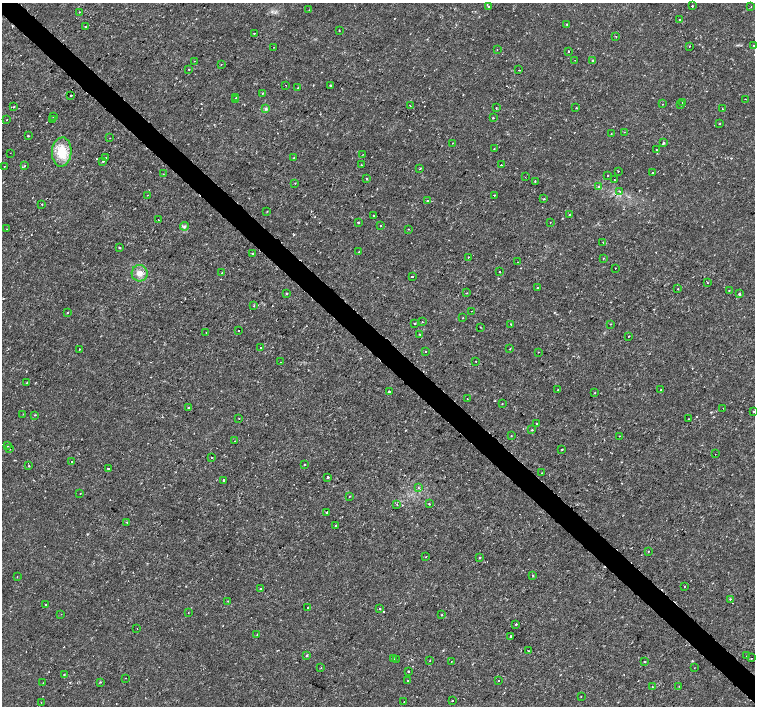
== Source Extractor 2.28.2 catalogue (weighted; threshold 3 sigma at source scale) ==
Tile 6 of 4 x 4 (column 2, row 2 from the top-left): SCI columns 1509-3014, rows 2983-4390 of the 6041 x 6034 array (HDU 1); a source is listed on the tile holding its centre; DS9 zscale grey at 2 x 2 block average (1 PNG px = mean of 2 x 2 image px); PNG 757 x 708 px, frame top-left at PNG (2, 3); each listed source drawn as its Kron ellipse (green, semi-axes under 4 px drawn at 4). Shown black and unused: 4% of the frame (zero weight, under 2 of 3 exposures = <1% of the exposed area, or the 3 px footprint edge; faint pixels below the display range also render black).
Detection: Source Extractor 2.28.2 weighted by HDU 2 'WHT'; one run over the whole footprint, this tile lists its part. Background 0.00334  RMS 0.0011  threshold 0.00482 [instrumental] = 3 sigma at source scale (4.5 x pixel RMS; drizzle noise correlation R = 1.50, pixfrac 1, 0.0396/0.0396 arcsec/px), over >= 5 px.
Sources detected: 219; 9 cosmic-ray / hot-pixel residue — neither listed nor drawn; the other 210 listed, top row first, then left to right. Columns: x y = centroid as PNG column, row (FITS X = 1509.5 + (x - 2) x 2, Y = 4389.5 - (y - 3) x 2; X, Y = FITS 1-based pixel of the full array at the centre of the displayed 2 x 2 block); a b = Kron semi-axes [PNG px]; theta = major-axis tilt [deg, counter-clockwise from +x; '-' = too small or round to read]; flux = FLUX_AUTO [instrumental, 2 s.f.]
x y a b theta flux
692 6 2 2 - 0.44
751 6 2 2 - 0.19
489 7 2 2 - 0.7
309 10 2 2 - 0.23
79 12 2 2 - 0.1
680 20 2 2 - 0.19
566 24 2 2 - 0.15
86 27 2 2 - 0.47
339 30 2 2 - 0.12
254 33 2 2 - 0.2
616 36 2 2 - 0.23
754 45 2 2 - 0.22
689 46 2 2 - 0.19
274 47 2 2 - 0.075
497 50 2 2 - 0.11
568 51 2 2 - 0.25
575 60 2 2 - 0.08
593 60 2 2 - 0.38
194 61 2 2 - 0.11
221 65 2 2 - 0.1
189 69 2 2 - 0.16
519 70 2 2 - 0.14
286 85 2 2 - 0.085
330 85 2 2 - 0.41
298 88 2 2 - 0.28
262 93 2 2 - 0.26
71 95 2 2 - 0.76
236 98 2 2 - 0.66
745 99 2 2 - 0.12
236 100 2 2 - 0.12
683 102 2 2 - 0.43
663 104 2 2 - 0.3
680 105 2 2 - 0.5
410 106 2 2 - 0.11
14 107 3 2 - 0.23
496 108 2 2 - 0.18
576 108 3 2 - 0.14
266 109 4 4 - 0.39
722 109 2 2 - 0.11
54 116 2 2 - 0.089
493 118 2 2 - 0.33
7 120 2 2 - 0.12
53 120 2 2 - 0.27
720 124 2 2 - 0.15
624 132 2 2 - 0.094
611 134 2 2 - 0.15
28 136 2 2 - 0.33
110 138 2 2 - 0.073
453 143 2 2 - 0.11
663 143 2 2 - 0.54
494 149 2 2 - 0.15
656 149 2 2 - 0.12
62 152 14 10 87 6.3
10 153 2 2 - 0.094
363 154 2 2 - 0.093
106 157 2 2 - 0.21
294 158 2 2 - 0.21
103 161 2 2 - 0.2
361 165 2 2 - 0.16
501 165 2 2 - 0.16
4 166 2 2 - 0.28
25 166 2 2 - 0.11
420 168 2 2 - 0.21
618 171 2 2 - 0.12
652 173 2 2 - 0.38
163 174 2 2 - 0.1
608 175 2 2 - 0.23
525 177 2 2 - 0.25
367 179 2 2 - 0.23
614 180 2 2 - 0.18
535 181 2 2 - 0.27
295 183 2 2 - 0.13
599 186 3 2 - 0.25
620 191 3 2 - 0.18
148 195 2 2 - 0.083
494 195 2 2 - 0.44
544 199 2 2 - 0.19
427 200 2 2 - 0.17
42 204 2 2 - 0.38
267 211 2 2 - 0.13
570 214 2 2 - 0.49
373 216 2 2 - 0.16
158 220 2 2 - 0.12
358 222 2 2 - 1
550 222 2 2 - 0.087
184 226 4 3 - 0.49
381 226 2 2 - 0.29
7 229 2 2 - 0.21
408 229 3 2 - 0.15
603 242 2 2 - 0.08
119 248 2 2 - 0.4
359 252 2 2 - 0.21
253 253 2 2 - 0.15
468 257 2 2 - 0.17
603 258 2 2 - 0.14
517 262 2 2 - 0.089
615 268 2 2 - 0.16
499 271 2 2 - 0.25
140 273 8 8 - 2
222 273 2 2 - 0.18
412 277 2 2 - 0.94
707 283 2 2 - 0.12
538 287 2 2 - 0.33
678 289 2 2 - 0.18
729 290 2 2 - 0.35
286 293 3 2 - 0.23
466 293 3 2 - 0.11
739 294 2 2 - 0.44
254 306 3 2 - 0.17
471 311 2 2 - 0.094
67 313 2 2 - 0.21
463 318 2 2 - 0.14
422 322 2 2 - 0.18
415 323 2 2 - 0.3
511 324 2 2 - 0.6
610 324 2 2 - 0.13
480 327 3 2 - 0.1
238 331 2 2 - 0.19
206 333 2 2 - 0.14
420 334 3 2 - 0.18
629 336 2 2 - 0.2
260 347 2 2 - 0.15
79 349 2 2 - 0.19
510 349 2 2 - 0.16
425 351 2 2 - 0.45
538 352 2 2 - 0.097
475 361 2 2 - 0.11
280 362 2 2 - 0.13
27 382 2 2 - 0.15
558 390 2 2 - 0.1
661 390 2 2 - 0.11
389 391 2 2 - 0.36
595 393 2 2 - 0.39
467 399 2 2 - 0.086
502 404 2 2 - 0.12
188 408 2 2 - 0.49
723 408 2 2 - 0.11
754 411 2 2 - 0.47
23 414 2 2 - 0.1
35 415 3 2 - 0.16
239 418 2 2 - 0.11
688 419 2 2 - 0.11
537 423 2 2 - 0.26
532 430 2 2 - 0.18
511 436 2 2 - 0.14
619 436 2 2 - 0.14
235 441 2 2 - 0.089
7 446 2 2 - 0.34
9 449 2 2 - 0.25
562 449 2 2 - 0.24
715 454 2 2 - 0.1
211 457 2 2 - 0.75
72 462 2 2 - 0.21
305 464 2 2 - 0.23
29 466 2 2 - 0.19
108 469 2 2 - 0.3
541 473 2 2 - 0.22
327 477 2 2 - 1.1
224 480 2 2 - 0.81
418 488 3 2 - 0.17
80 494 2 2 - 0.1
350 496 2 2 - 0.14
429 504 2 2 - 0.22
397 505 2 2 - 0.4
327 512 2 2 - 0.47
127 522 2 2 - 0.15
336 526 2 2 - 0.17
648 551 2 2 - 0.29
426 556 2 2 - 0.097
480 558 2 2 - 0.18
533 576 2 2 - 0.56
17 577 2 2 - 0.28
684 586 2 2 - 0.3
260 589 2 2 - 0.21
730 599 2 2 - 0.42
228 601 3 2 - 0.18
46 605 2 2 - 0.74
308 607 2 2 - 0.37
379 608 3 2 - 0.18
188 612 2 2 - 0.081
61 614 2 2 - 0.13
442 615 3 2 - 0.13
516 624 2 2 - 0.7
137 629 2 2 - 0.099
257 634 2 2 - 0.12
511 636 2 2 - 0.21
528 651 2 2 - 0.14
307 655 2 2 - 0.82
747 656 2 2 - 0.14
751 658 2 2 - 0.41
394 659 2 2 - 0.16
396 659 2 2 - 0.11
430 660 2 2 - 0.1
451 662 2 2 - 0.095
645 662 2 2 - 2
321 667 2 2 - 0.19
694 668 2 2 - 0.13
408 671 2 2 - 0.25
64 674 2 2 - 0.16
126 678 2 2 - 0.093
408 680 2 2 - 0.15
498 681 2 2 - 0.38
100 682 2 2 - 0.16
43 683 2 2 - 0.11
679 686 2 2 - 0.11
652 687 2 2 - 0.14
581 696 2 2 - 0.14
452 701 2 2 - 0.44
41 702 2 2 - 0.089
404 702 2 2 - 0.16
Diffuse or blended objects may show on this block-average render without a row.